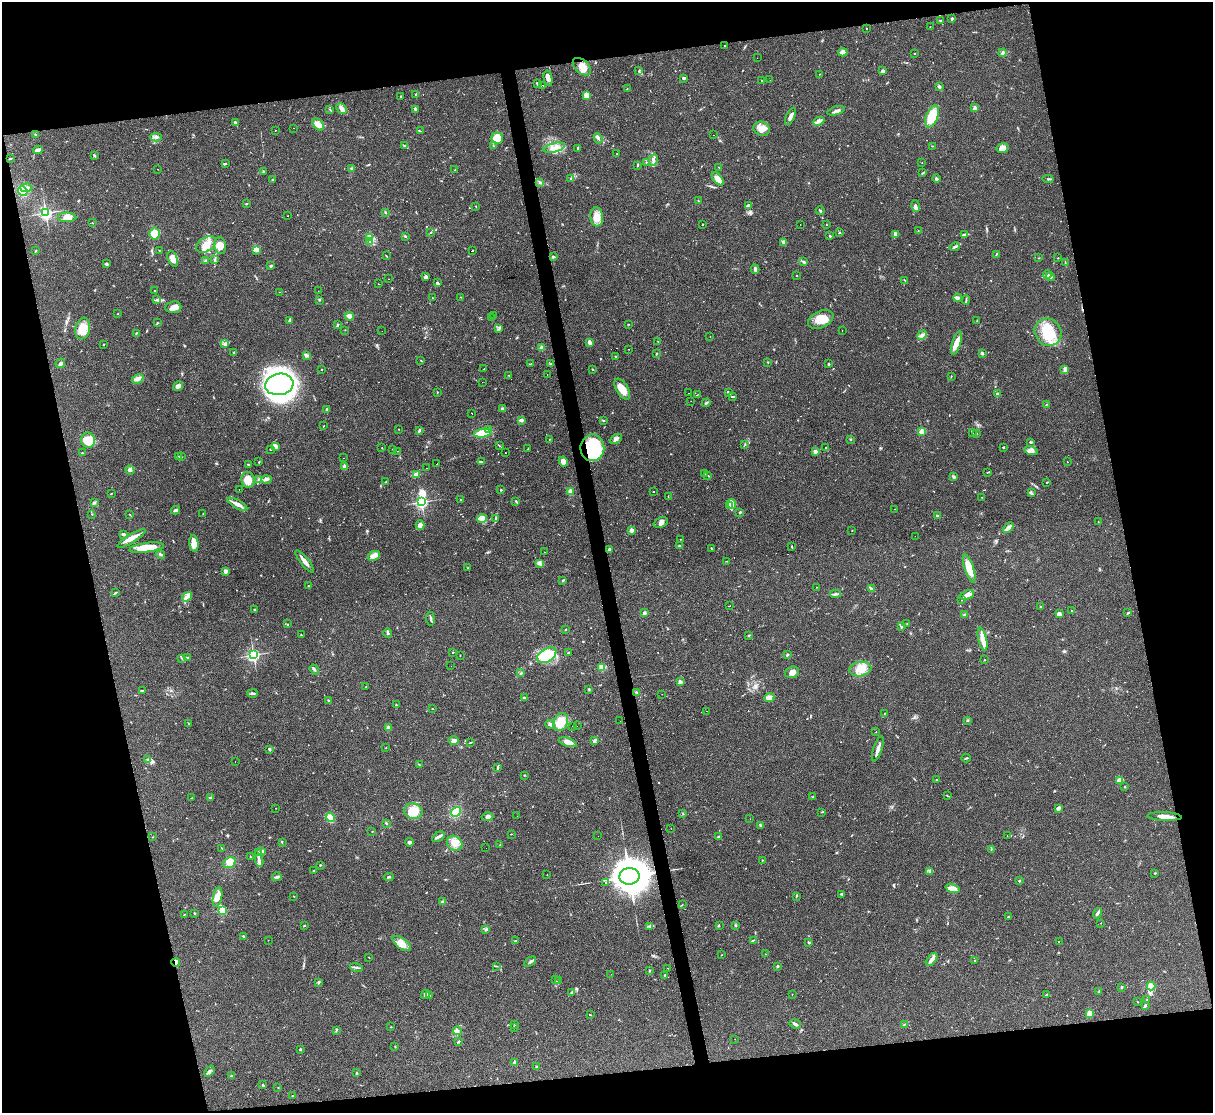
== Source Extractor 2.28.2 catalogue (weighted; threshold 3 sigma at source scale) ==
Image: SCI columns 1-4844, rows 247-4690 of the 4844 x 4824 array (HDU 1 of 3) = the unmasked area's bounding box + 8 px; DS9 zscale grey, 4 x 4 block average (1 PNG px = mean of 4 x 4 image px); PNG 1215 x 1115 px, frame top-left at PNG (2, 2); each listed source drawn as its Kron ellipse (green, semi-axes under 4 px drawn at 4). Shown black and unused: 25% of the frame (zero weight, under 2 of 3 exposures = <1% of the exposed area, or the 3 px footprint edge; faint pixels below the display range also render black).
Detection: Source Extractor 2.28.2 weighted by HDU 2 'WHT'. Background 0.0698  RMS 0.0058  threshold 0.0262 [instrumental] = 3 sigma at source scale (4.5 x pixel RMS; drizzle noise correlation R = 1.50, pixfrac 1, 0.05/0.05 arcsec/px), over >= 5 px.
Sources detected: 725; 3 too faint to see at this stretch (4 x 4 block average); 2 inside a brighter object's white glare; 35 cosmic-ray / hot-pixel residue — neither listed nor drawn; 13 coinciding with a brighter row at this scale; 25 inside a brighter listed object's ellipse — not listed separately; of the other 647, all 500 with FLUX_AUTO >= 1.15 (the completeness limit of this list) listed and drawn (147 fainter detections not listed), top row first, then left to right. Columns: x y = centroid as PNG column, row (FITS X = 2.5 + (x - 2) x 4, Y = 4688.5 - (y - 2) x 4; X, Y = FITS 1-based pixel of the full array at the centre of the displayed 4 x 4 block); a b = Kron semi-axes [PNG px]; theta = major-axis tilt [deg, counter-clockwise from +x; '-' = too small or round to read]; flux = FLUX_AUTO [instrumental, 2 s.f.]
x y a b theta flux
952 19 2 2 - 5.3
941 21 3 2 - 4.9
930 27 2 2 - 1.3
866 28 2 2 - 1.2
725 46 2 2 - 1.6
843 52 4 3 - 25
914 53 2 2 - 2
1002 53 4 2 - 4.6
757 58 2 2 - 1.8
582 67 11 6 -41 34
639 71 4 2 - 3.9
883 71 3 2 - 8.6
819 74 2 2 - 1.2
548 78 8 3 -78 17
683 78 3 2 - 7.6
770 80 2 2 - 2.9
762 81 2 2 - 3.2
537 83 3 2 - 6
543 85 2 2 - 4.7
939 87 3 3 - 6.2
627 89 3 2 - 1.4
416 94 3 2 - 3.8
587 95 4 3 - 31
400 96 2 2 - 1.8
342 108 6 3 -48 19
975 108 2 2 - 44
330 109 4 2 - 1.9
415 110 4 2 - 4.5
836 111 9 3 17 10
791 116 9 3 64 17
932 116 12 5 69 100
819 121 6 2 25 9
235 122 2 2 - 6.2
318 124 7 4 -50 18
293 128 2 2 - 2.2
762 129 8 7 - 24
275 130 2 2 - 1.3
420 131 2 2 - 1.2
36 135 3 2 - 2.9
713 135 2 2 - 2.8
156 137 6 2 -2 6.5
497 138 6 5 - 86
598 138 5 2 - 6.5
493 145 2 2 - 2
405 146 3 2 - 5.4
932 146 2 2 - 1.2
554 148 11 4 14 25
578 148 2 2 - 2.7
1003 148 6 4 11 19
38 150 4 3 - 11
617 154 2 2 - 1.4
94 155 3 2 - 2.8
10 158 3 2 - 2.5
653 160 6 3 79 10
646 162 2 2 - 1.7
226 163 2 2 - 1.2
922 163 2 2 - 1.2
638 165 4 2 - 2.6
719 167 2 2 - 1.7
351 168 2 2 - 6.4
158 169 2 2 - 1.2
455 170 3 2 - 1.6
263 172 2 2 - 1.3
923 173 3 2 - 2.9
273 179 2 2 - 5
571 179 3 2 - 8.5
718 179 8 4 -50 28
937 179 4 3 - 6.3
1048 179 5 2 - 5.5
540 182 3 2 - 2
26 188 6 4 3 12
23 191 5 4 - 45
698 201 4 2 - 2.5
246 204 2 2 - 2
748 205 3 2 - 5.7
476 206 2 2 - 1.5
916 206 6 3 -78 8.9
820 211 4 2 - 4.9
385 212 3 2 - 2.3
46 213 3 3 - 450
288 216 2 2 - 12
67 217 9 4 1 26
597 217 9 6 -85 34
92 223 2 2 - 1.3
703 224 2 2 - 3.4
826 224 2 2 - 1.4
800 225 2 2 - 1.4
918 230 2 2 - 1.6
839 232 2 2 - 2
430 233 3 2 - 1.5
155 234 6 5 - 59
896 234 2 2 - 48
965 235 4 2 - 14
405 236 3 2 - 2.9
830 236 3 2 - 3.5
369 237 2 2 - 44
370 241 2 2 - 2.8
783 243 3 2 - 3.7
206 245 11 7 32 40
220 246 8 6 -84 27
955 247 5 2 - 8
159 250 2 2 - 1.4
36 251 2 2 - 2.2
257 251 4 3 - 6.8
473 251 2 2 - 18
996 254 3 2 - 2.3
386 255 2 2 - 1.7
553 257 3 2 - 4.9
1039 258 2 2 - 1.3
1058 258 2 2 - 1.6
173 259 8 4 -68 31
215 260 2 2 - 1.8
205 261 2 2 - 3.2
804 262 3 2 - 5.1
1065 262 3 2 - 1.9
106 264 3 2 - 6.8
271 266 4 2 - 3.4
755 269 5 2 - 11
1047 275 4 3 - 6.3
796 276 2 2 - 1.7
426 277 4 3 - 8.3
1051 277 5 3 - 6.1
389 279 2 2 - 3
905 280 2 2 - 1.3
437 283 2 2 - 10
378 284 2 2 - 2.6
155 291 2 2 - 4
318 291 2 2 - 2.1
280 292 2 2 - 1.7
460 297 2 2 - 1.4
432 298 2 2 - 1.3
958 298 4 4 - 8
157 300 2 2 - 2.4
319 300 2 2 - 1.8
966 300 4 2 - 3.8
173 307 8 6 7 22
118 314 2 2 - 1.7
493 315 2 2 - 1.6
349 316 5 3 - 21
491 318 2 2 - 3.7
821 319 13 8 25 50
290 320 3 2 - 8.3
977 320 3 2 - 1.4
157 323 2 2 - 2.5
337 324 3 2 - 2.9
628 324 3 2 - 1.6
83 329 11 7 80 55
499 329 2 2 - 1.7
345 330 2 2 - 1.3
842 330 2 2 - 1.3
382 331 2 2 - 1.9
1048 332 14 13 - 130
136 333 3 2 - 2.2
922 335 5 3 - 8.4
710 337 2 2 - 3.7
658 341 2 2 - 37
590 343 4 2 - 22
957 343 12 4 72 40
104 344 2 2 - 1.5
225 344 3 2 - 4.4
542 348 2 2 - 55
629 349 2 2 - 3.4
234 352 2 2 - 3
656 354 3 2 - 2.2
982 354 3 2 - 4.1
306 355 3 2 - 8.2
616 356 3 2 - 2.2
421 360 3 2 - 1.9
768 362 2 2 - 1.3
60 363 5 3 - 8.3
531 363 2 2 - 1.5
551 364 2 2 - 1.4
829 364 3 2 - 3.8
321 369 2 2 - 2.6
484 369 2 2 - 43
593 369 2 2 - 2.1
1065 370 4 3 - 8
547 374 2 2 - 1.2
508 375 2 2 - 1.2
951 376 2 2 - 1.7
138 379 6 4 28 14
482 382 2 2 - 2.2
279 384 14 10 8 970
178 386 5 3 - 17
622 389 11 6 -59 49
437 392 2 2 - 1.5
729 392 3 2 - 4.4
689 393 2 2 - 44
997 394 3 2 - 4.9
697 395 2 2 - 1.6
733 396 2 2 - 77
691 401 2 2 - 2.1
706 403 4 2 - 3.9
1046 405 2 2 - 2
327 409 3 2 - 5.5
502 409 3 3 - 6.9
472 413 2 2 - 14
521 420 4 3 - 7.2
603 420 4 2 - 3
323 426 3 2 - 1.2
398 429 2 2 - 1.2
489 429 4 3 - 8.4
419 430 3 2 - 5.4
922 431 2 2 - 100
972 432 2 2 - 1.6
483 433 9 3 9 91
976 433 2 2 - 1.3
549 439 2 2 - 1.2
616 439 6 2 28 8.5
851 439 2 2 - 1.2
88 440 7 7 - 60
1031 442 3 2 - 5.2
745 444 2 2 - 1.2
499 445 3 2 - 1.7
276 447 4 2 - 7.5
1003 447 3 2 - 2.1
382 448 2 2 - 1.6
592 448 13 12 - 210
825 448 2 2 - 1.9
271 449 2 2 - 4.3
527 449 2 2 - 1.3
393 450 2 2 - 1.7
397 451 2 2 - 3.7
1031 451 6 4 -17 16
815 452 4 3 - 8.2
82 453 2 2 - 3.2
505 453 2 2 - 3.7
178 457 3 2 - 2.7
181 457 2 2 - 2.1
343 458 2 2 - 1.5
563 461 5 4 - 24
259 462 2 2 - 2.4
481 462 4 2 - 3.3
1067 462 2 2 - 1.9
248 464 2 2 - 4.6
437 464 2 2 - 34
344 467 2 2 - 42
427 468 2 2 - 4.2
130 470 5 2 - 4.8
988 472 4 2 - 2.2
705 474 2 2 - 1.2
416 475 4 3 - 18
708 475 2 2 - 1.4
954 477 3 2 - 4.9
266 479 5 4 - 7.8
248 480 8 6 -81 40
258 480 3 2 - 3.9
386 482 2 2 - 2
1047 482 2 2 - 2.8
239 490 2 2 - 4.4
501 490 2 2 - 2.7
570 492 4 3 - 17
653 492 2 2 - 1.5
1031 493 2 2 - 1.5
111 494 2 2 - 1.5
668 496 2 2 - 1.2
982 497 2 2 - 1.2
461 500 2 2 - 4.8
422 502 3 3 - 470
516 502 3 2 - 2.6
94 503 3 2 - 3.3
237 504 11 3 -29 22
732 504 5 3 - 9.7
729 506 4 3 - 9.1
895 509 2 2 - 1.2
175 510 4 2 - 6.4
740 512 2 2 - 4.7
203 513 2 2 - 1.5
92 514 2 2 - 2.1
129 514 2 2 - 1.2
937 516 3 3 - 5.3
496 518 3 2 - 3.1
482 519 5 3 - 9.9
661 522 7 5 24 13
1098 522 2 2 - 1.2
420 525 4 4 - 16
1008 528 6 3 44 13
631 530 2 2 - 48
852 530 2 2 - 1.5
123 534 4 2 - 4.7
915 536 2 2 - 2.1
132 538 16 4 30 31
680 539 2 2 - 1.7
194 543 8 4 -84 39
680 546 3 2 - 3.2
792 547 3 2 - 3.3
147 548 17 4 7 81
711 548 3 2 - 2.4
610 550 4 3 - 8.4
544 552 2 2 - 1.2
161 554 4 2 - 5.6
374 556 6 4 27 18
305 561 13 3 -51 23
727 561 2 2 - 1.2
540 563 3 2 - 3.2
468 568 2 2 - 1.9
969 568 14 4 -72 59
225 572 4 3 - 13
562 580 3 2 - 3
309 586 4 2 - 1.7
816 587 2 2 - 2
871 588 3 2 - 4.1
115 593 4 2 - 3.3
835 594 5 2 - 6.9
967 595 7 4 22 23
187 597 5 3 - 12
962 599 2 2 - 2.4
729 606 2 2 - 160
1041 607 3 2 - 2.7
255 609 3 2 - 4.5
1071 610 2 2 - 4
644 613 2 2 - 32
1128 613 2 2 - 4.2
1059 614 4 2 - 16
964 615 4 2 - 3.5
430 619 7 2 -84 5
907 623 2 2 - 1.1
287 624 2 2 - 2
901 626 3 2 - 3.8
566 630 2 2 - 2.4
387 633 5 2 - 5.1
301 635 2 2 - 1.7
749 635 3 2 - 2.8
983 639 12 3 -77 40
453 652 2 2 - 2
568 653 2 2 - 2.3
254 655 3 3 - 480
547 655 11 6 32 130
787 655 2 2 - 4.5
460 656 2 2 - 1.3
188 657 3 2 - 2.9
182 658 2 2 - 1.8
985 660 2 2 - 3.1
451 666 2 2 - 3.8
602 667 2 2 - 140
860 669 11 7 9 54
314 670 5 2 - 6.2
792 672 7 5 20 15
520 673 3 2 - 3.2
680 682 2 2 - 53
366 687 3 2 - 1.4
589 689 3 2 - 3.1
142 690 2 2 - 1.4
636 692 3 2 - 4.7
253 693 5 3 - 5.5
662 694 2 2 - 9.6
524 697 4 2 - 3.9
769 698 5 3 - 23
328 700 2 2 - 7.2
396 705 2 2 - 4.1
432 709 2 2 - 1.6
707 711 2 2 - 1.2
884 714 2 2 - 1.4
967 720 3 2 - 3
620 721 2 2 - 3.7
561 722 9 7 67 55
188 723 2 2 - 1.4
550 724 5 3 - 7
572 726 2 2 - 1.6
577 726 2 2 - 2.3
388 728 2 2 - 39
876 732 2 2 - 1.2
595 740 3 2 - 3.6
454 741 5 3 - 10
470 742 3 2 - 2.4
568 742 9 4 -18 16
386 748 2 2 - 1.5
269 749 3 2 - 5.6
878 749 13 2 72 17
966 758 4 2 - 3.1
148 760 4 3 - 5.7
235 762 2 2 - 2
419 764 2 2 - 2.8
498 768 4 2 - 3.1
524 775 2 2 - 2.6
936 780 2 2 - 1.9
1119 780 2 2 - 100
1125 787 2 2 - 9.1
947 796 3 2 - 1.8
211 797 3 2 - 6
813 797 3 2 - 2
192 798 2 2 - 1.3
276 808 2 2 - 1.4
1058 808 3 3 - 9.5
413 811 9 7 -17 68
456 812 5 4 - 58
822 812 2 2 - 1.9
683 813 2 2 - 1.3
517 816 2 2 - 3.3
330 817 5 4 - 27
487 817 6 4 14 12
1165 817 17 3 -3 28
750 819 2 2 - 2.1
386 823 2 2 - 2.3
761 825 3 3 - 4.4
671 828 2 2 - 1.4
372 831 2 2 - 1.2
511 834 3 2 - 1.6
598 836 2 2 - 3.5
718 836 3 2 - 3.1
1007 836 2 2 - 3.9
152 837 2 2 - 1.1
438 837 7 2 34 9.3
410 842 4 3 - 6.3
282 843 3 2 - 1.7
455 843 8 7 - 27
500 844 2 2 - 1.2
222 848 3 2 - 1.9
486 848 2 2 - 1.5
991 849 2 2 - 1.5
262 851 2 2 - 21
258 853 3 2 - 2.7
250 857 2 2 - 1.4
259 860 6 2 -84 9.6
762 860 2 2 - 1.7
230 863 6 5 - 33
320 865 2 2 - 3.2
314 870 3 2 - 3.2
930 871 2 2 - 5.1
1155 873 2 2 - 3.1
547 875 2 2 - 1.2
629 876 10 8 9 9800
277 877 5 2 - 6.4
389 877 5 2 - 4.7
1019 881 2 2 - 2.4
605 883 2 2 - 36
952 888 7 3 -19 30
842 894 3 2 - 2.3
294 896 2 2 - 1.4
796 896 2 2 - 1.6
217 897 10 4 76 37
443 902 4 3 - 8
682 905 2 2 - 1.4
222 911 2 2 - 160
194 913 2 2 - 5.7
1097 913 5 2 - 10
184 915 2 2 - 1.6
1008 917 2 2 - 8.2
1101 923 2 2 - 1.6
304 925 2 2 - 3.8
735 925 2 2 - 1.3
650 926 3 2 - 4.4
719 926 3 2 - 1.7
486 929 3 2 - 2.9
243 936 2 2 - 4
268 940 2 2 - 1.3
753 940 4 2 - 3.5
515 941 2 2 - 9.2
1059 941 2 2 - 150
809 942 3 2 - 4.8
402 944 11 5 -37 42
765 954 2 2 - 1.5
721 955 2 2 - 1.3
369 957 2 2 - 1.4
932 960 8 3 53 21
974 961 2 2 - 50
176 962 4 2 - 22
530 962 6 3 36 7.6
496 966 3 2 - 2
777 966 2 2 - 4.3
356 967 6 2 -16 5.5
668 968 2 2 - 3.1
649 971 3 2 - 3.2
611 974 2 2 - 7.1
665 975 4 2 - 3.1
555 980 2 2 - 4
558 981 3 2 - 4.1
318 982 2 2 - 2.2
1151 986 4 2 - 180
1121 987 2 2 - 4.2
571 992 4 2 - 4.1
1099 992 3 2 - 4.2
425 994 5 3 - 11
792 994 2 2 - 1.9
1047 995 4 2 - 6.2
430 996 3 2 - 2.8
1147 1000 2 2 - 2
1137 1002 2 2 - 1.6
1145 1005 4 2 - 6.3
1089 1013 2 2 - 110
590 1015 2 2 - 2.1
515 1024 2 2 - 3.3
795 1024 6 3 -18 7.1
904 1025 2 2 - 2.4
391 1027 2 2 - 1.2
514 1028 2 2 - 1.2
336 1030 2 2 - 2.1
457 1031 4 3 - 7.3
735 1039 2 2 - 1.2
459 1041 4 2 - 2.1
395 1046 2 2 - 2.6
300 1049 3 2 - 4.2
514 1062 3 3 - 4.5
537 1067 2 2 - 6.1
209 1071 6 3 51 8.1
357 1073 2 2 - 3.5
231 1076 3 2 - 2.5
263 1085 4 2 - 3.2
278 1088 2 2 - 1.4
293 1096 3 2 - 3
Overlapping masked pixels (flux is a lower limit): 3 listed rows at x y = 592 448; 629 876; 176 962
Diffuse or blended objects may show on this block-average render without a row.